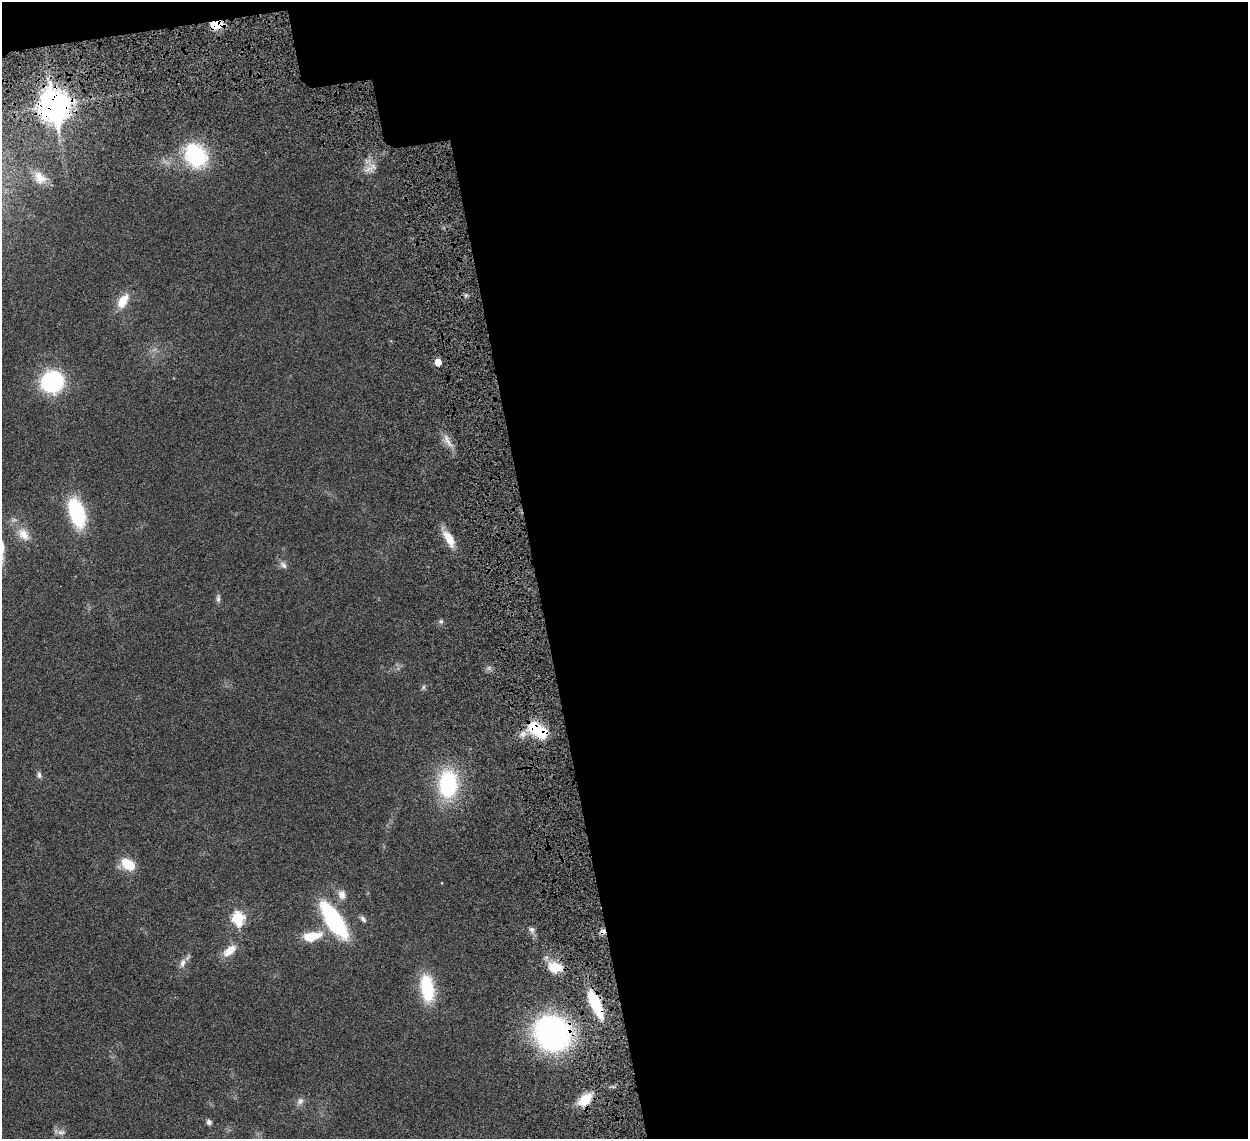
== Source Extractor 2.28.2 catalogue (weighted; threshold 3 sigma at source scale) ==
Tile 4 of 4 x 4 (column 4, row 1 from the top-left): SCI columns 3826-5071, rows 3770-4906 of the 5157 x 5153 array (HDU 1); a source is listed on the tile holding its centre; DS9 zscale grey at full resolution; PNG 1250 x 1141 px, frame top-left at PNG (2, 2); no overlay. Shown black and unused: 59% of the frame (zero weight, under 6 of 12 exposures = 7% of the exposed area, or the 3 px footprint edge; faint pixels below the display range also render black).
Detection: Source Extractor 2.28.2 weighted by HDU 2 'WHT'; one run over the whole footprint, this tile lists its part. Background 0.0352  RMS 0.0025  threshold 0.0103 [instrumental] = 3 sigma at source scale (4.09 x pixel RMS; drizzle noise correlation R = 1.36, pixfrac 0.8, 0.05/0.05 arcsec/px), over >= 5 px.
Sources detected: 36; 1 cosmic-ray / hot-pixel residue — not listed; the other 35 listed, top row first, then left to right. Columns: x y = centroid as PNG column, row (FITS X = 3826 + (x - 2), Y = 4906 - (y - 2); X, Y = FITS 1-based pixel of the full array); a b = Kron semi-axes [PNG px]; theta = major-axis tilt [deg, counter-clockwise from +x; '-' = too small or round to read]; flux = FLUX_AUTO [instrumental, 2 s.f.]
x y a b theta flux
216 25 15 8 4 3.4
55 105 11 9 -81 330
195 155 26 20 -53 17
39 177 18 12 -52 2.6
123 301 19 10 59 3.4
438 362 5 5 - 2.8
52 381 17 16 - 25
447 440 15 3 -55 1.1
77 513 30 15 -73 16
23 535 19 12 -52 2.8
449 539 23 10 -60 3.2
284 565 10 7 -55 0.85
218 599 10 5 86 0.58
441 621 6 4 0 0.39
423 687 7 4 89 0.37
537 729 24 11 -30 10
39 775 9 5 -82 0.58
448 784 34 22 86 17
128 864 18 11 -35 4.5
342 895 13 10 -77 1.4
238 918 7 6 - 19
363 919 9 5 -50 0.59
334 920 45 15 -56 20
532 929 8 6 -18 0.63
312 936 25 11 12 5.2
230 950 20 9 40 2.8
182 963 13 7 77 1.2
555 967 17 12 -6 4.1
427 988 30 14 -81 11
596 1004 28 9 -65 11
552 1033 30 27 -66 55
585 1100 18 10 39 4.1
300 1101 10 7 62 0.85
209 1122 6 6 - 0.66
61 1132 11 4 -4 0.68
Overlapping masked pixels (flux is a lower limit): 5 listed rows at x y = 216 25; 55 105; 537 729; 596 1004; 552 1033